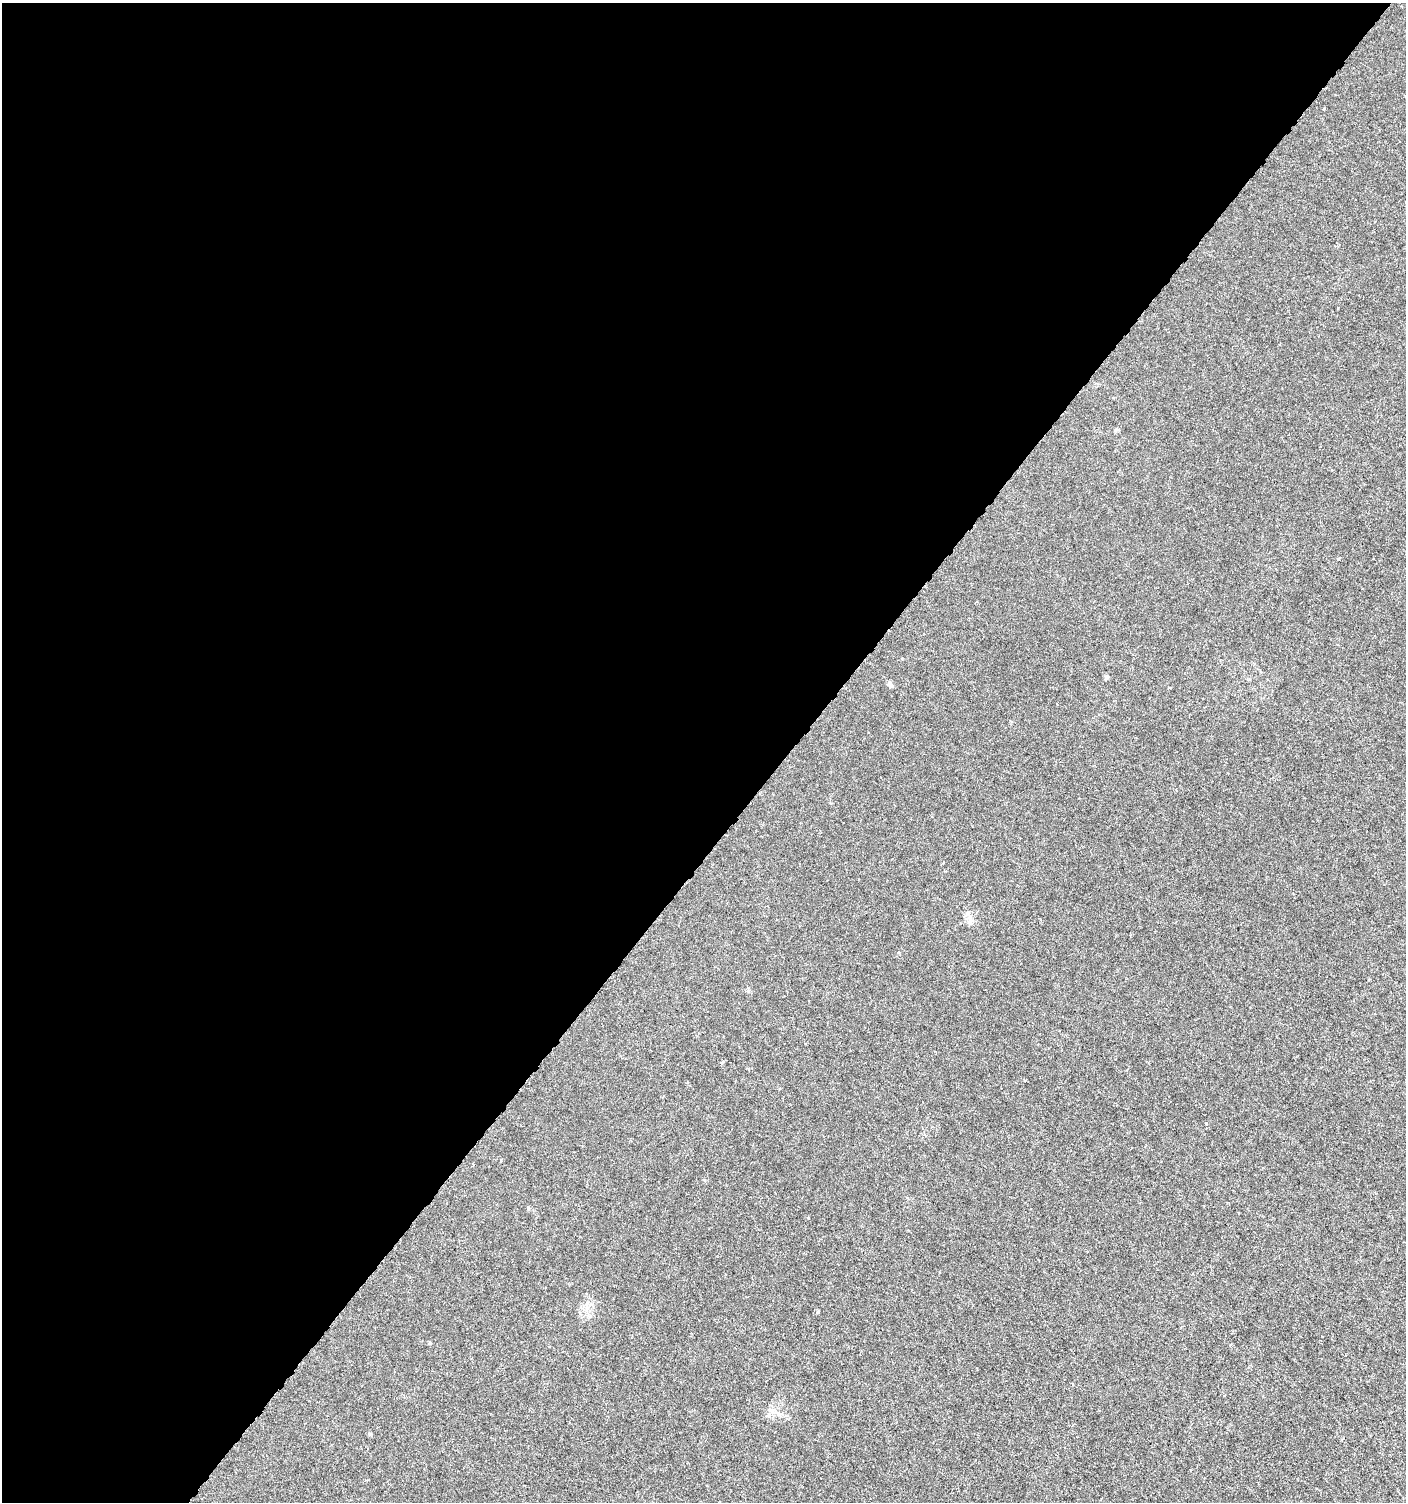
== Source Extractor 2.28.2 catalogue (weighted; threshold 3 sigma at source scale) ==
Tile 5 of 4 x 4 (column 1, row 2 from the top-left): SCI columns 173-1576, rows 3008-4507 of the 6029 x 6009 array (HDU 1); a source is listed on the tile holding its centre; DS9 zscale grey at full resolution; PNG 1408 x 1504 px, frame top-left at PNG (2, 3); no overlay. Shown black and unused: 56% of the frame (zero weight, under 3 of 6 exposures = <1% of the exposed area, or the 3 px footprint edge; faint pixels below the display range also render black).
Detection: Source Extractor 2.28.2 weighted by HDU 2 'WHT'; one run over the whole footprint, this tile lists its part. Background 3.95e-05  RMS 0.001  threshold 0.00426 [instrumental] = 3 sigma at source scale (4.09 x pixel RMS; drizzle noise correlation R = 1.36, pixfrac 0.8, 0.0396/0.0396 arcsec/px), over >= 5 px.
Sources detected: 10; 1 cosmic-ray / hot-pixel residue — not listed; the other 9 listed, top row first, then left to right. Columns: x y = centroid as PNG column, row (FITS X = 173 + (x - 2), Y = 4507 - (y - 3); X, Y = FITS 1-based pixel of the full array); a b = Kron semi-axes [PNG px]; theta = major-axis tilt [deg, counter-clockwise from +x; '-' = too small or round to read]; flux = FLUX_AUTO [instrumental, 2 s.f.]
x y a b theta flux
1106 677 4 4 - 0.27
890 686 7 6 - 0.2
970 920 9 4 -90 0.29
749 1069 4 2 - 0.089
1025 1080 3 3 - 0.087
1206 1123 4 3 - 0.13
429 1343 5 3 - 0.095
771 1410 7 4 -18 0.24
369 1434 6 4 -89 0.11